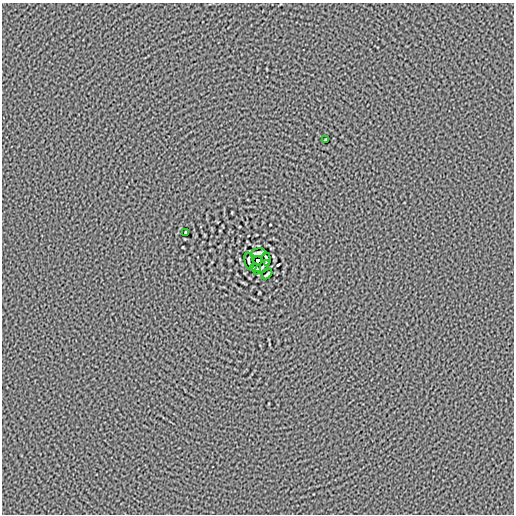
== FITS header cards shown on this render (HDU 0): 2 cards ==
NAXIS1  =                  512
NAXIS2  =                  512

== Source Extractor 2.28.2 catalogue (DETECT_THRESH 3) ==
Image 512 x 512 px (HDU 0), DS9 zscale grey, 1 PNG px = 1 image px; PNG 516 x 516 px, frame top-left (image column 1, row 512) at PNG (2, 3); each listed source drawn as its Kron ellipse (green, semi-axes under 4 px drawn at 4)
Background -4.67e-06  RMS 0.015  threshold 0.0446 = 3 sigma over >= 5 px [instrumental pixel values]
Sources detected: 9; all 9 listed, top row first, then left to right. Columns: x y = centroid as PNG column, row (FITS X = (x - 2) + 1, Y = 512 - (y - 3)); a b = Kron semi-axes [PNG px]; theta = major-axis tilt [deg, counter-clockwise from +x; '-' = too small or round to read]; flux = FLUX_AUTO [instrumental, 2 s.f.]
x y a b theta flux
326 139 3 2 - 0.99
186 232 3 2 - 1.2
258 253 7 2 6 2.3
266 259 7 2 -85 1.7
258 260 3 3 - 4.5
249 261 9 3 -78 1.5
262 267 9 2 41 1.4
256 268 6 2 -17 1.3
267 274 6 2 45 1.3